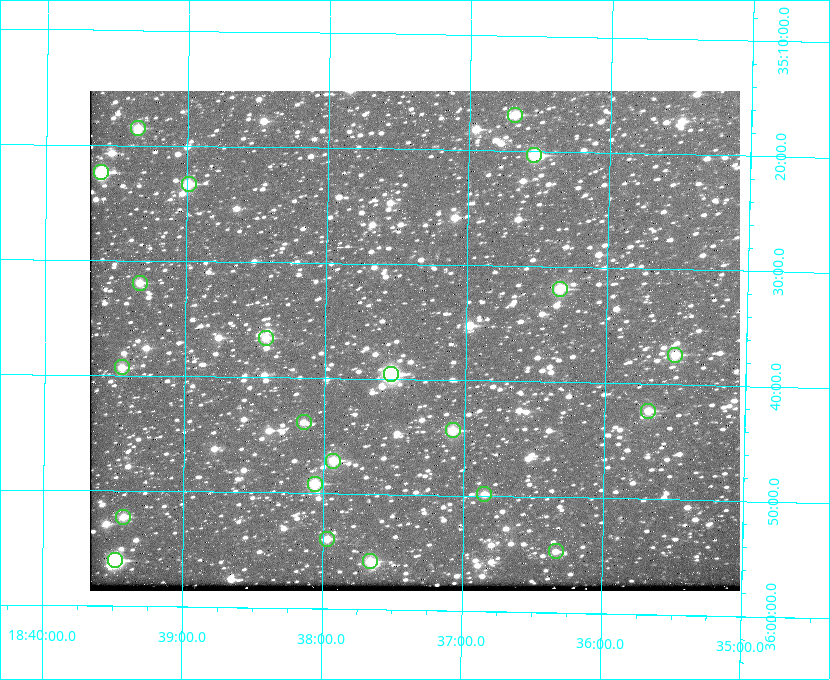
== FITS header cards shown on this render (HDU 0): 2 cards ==
NAXIS1  =                  650 / Width of table row in bytes
NAXIS2  =                  500 / Number of rows in table

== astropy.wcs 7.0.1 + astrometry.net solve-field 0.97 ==
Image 650 x 500 px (HDU 0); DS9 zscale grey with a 90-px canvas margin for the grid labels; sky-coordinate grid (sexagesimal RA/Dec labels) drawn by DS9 from the SOLVED WCS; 22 Tycho-2 reference stars matched to detected sources circled (green)
Header WCS: none
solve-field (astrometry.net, Tycho-2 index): SOLVED blind (the file carries no WCS)
Solved WCS: RA---TAN-SIP/DEC--TAN-SIP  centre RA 18:37:22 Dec +35:37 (279.34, +35.61 deg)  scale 5.21 arcsec/px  FOV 56.5' x 43.4'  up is +179 deg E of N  parity flipped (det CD > 0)
(file carries no celestial WCS; the grid is the blind solution)
Tycho-2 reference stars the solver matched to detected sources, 22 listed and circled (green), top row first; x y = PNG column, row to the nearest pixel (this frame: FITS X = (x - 90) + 1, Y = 500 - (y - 91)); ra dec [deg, ICRS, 3 dp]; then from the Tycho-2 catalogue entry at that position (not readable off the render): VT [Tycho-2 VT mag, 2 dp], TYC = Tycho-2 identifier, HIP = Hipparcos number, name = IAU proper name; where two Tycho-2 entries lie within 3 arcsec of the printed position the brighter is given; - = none
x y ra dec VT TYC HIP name
515 115 279.169 +35.281 10.53 2645-756-1 - -
138 128 279.838 +35.309 10.90 2645-842-1 - -
534 155 279.134 +35.339 9.91 2645-980-1 - -
101 172 279.902 +35.373 9.13 2645-567-1 - -
189 184 279.747 +35.388 10.29 2645-648-1 - -
140 283 279.832 +35.532 10.61 2645-711-1 - -
560 289 279.085 +35.532 9.84 2645-710-1 - -
266 338 279.606 +35.610 10.50 2645-565-1 - -
675 355 278.877 +35.623 10.37 2632-1282-1 - -
122 367 279.862 +35.655 10.83 2649-120-1 - -
391 374 279.382 +35.660 8.88 2649-136-1 91311 -
648 411 278.922 +35.705 10.37 2636-96-1 - -
304 422 279.537 +35.731 11.00 2649-31-1 - -
453 430 279.271 +35.739 10.27 2649-22-1 - -
333 461 279.483 +35.786 9.96 2649-1276-1 - -
315 484 279.516 +35.819 10.07 2649-1464-1 - -
484 494 279.212 +35.831 10.99 2649-1529-1 - -
123 517 279.857 +35.871 10.88 2649-1588-1 - -
327 539 279.492 +35.899 10.86 2649-1492-1 - -
556 551 279.083 +35.912 11.42 2649-1448-1 - -
115 560 279.871 +35.934 9.15 2649-1364-1 91485 -
370 561 279.414 +35.931 10.32 2649-1381-1 - -